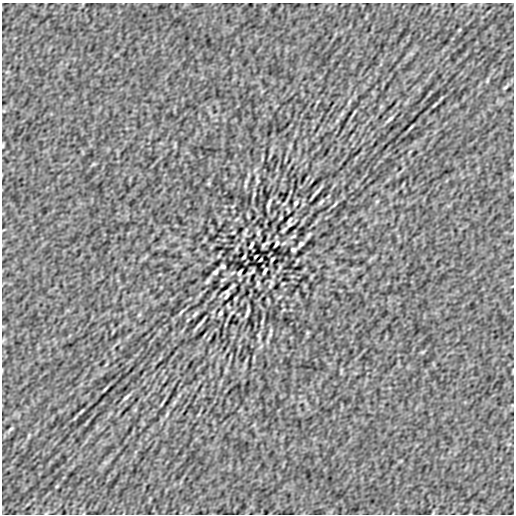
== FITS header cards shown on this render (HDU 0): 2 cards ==
NAXIS1  =                  512
NAXIS2  =                  512

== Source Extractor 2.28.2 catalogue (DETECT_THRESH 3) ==
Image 512 x 512 px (HDU 0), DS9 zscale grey, 1 PNG px = 1 image px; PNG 516 x 516 px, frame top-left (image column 1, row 512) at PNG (2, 3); no overlay
Background 1.26e-06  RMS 5.6e-05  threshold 1.69e-04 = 3 sigma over >= 5 px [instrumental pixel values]
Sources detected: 61; all 61 listed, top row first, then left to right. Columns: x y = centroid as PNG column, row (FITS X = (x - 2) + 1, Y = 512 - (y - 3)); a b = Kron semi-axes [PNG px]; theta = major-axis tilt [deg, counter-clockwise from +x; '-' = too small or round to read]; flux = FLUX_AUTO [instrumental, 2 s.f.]
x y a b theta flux
459 30 6 3 71 0.0037
487 81 6 4 72 0.0046
505 87 9 3 34 0.0066
435 105 11 3 45 0.0065
390 119 10 3 40 0.0078
411 127 6 3 52 0.0037
246 181 9 4 59 0.0069
257 181 8 4 -82 0.0058
316 192 22 3 47 0.012
377 201 6 4 19 0.004
321 202 11 4 45 0.0073
296 203 4 3 - 0.0061
269 204 9 2 69 0.009
284 204 6 3 20 0.0034
335 204 8 3 57 0.0045
281 218 7 3 71 0.0037
290 220 8 3 62 0.0056
284 230 9 4 46 0.006
233 233 5 3 - 0.0031
258 233 7 4 81 0.0064
245 234 9 4 89 0.0073
309 235 10 4 58 0.0067
293 236 6 3 19 0.0046
277 243 6 3 66 0.0066
265 244 8 2 35 0.0062
301 244 5 3 - 0.0079
251 245 7 2 64 0.0078
236 249 6 4 72 0.0048
293 250 5 4 - 0.0071
218 256 6 3 70 0.0035
256 256 4 2 - 0.0038
244 257 4 2 - 0.0052
272 259 4 2 - 0.0052
260 260 4 2 - 0.0038
298 260 6 3 70 0.0035
223 266 5 4 - 0.0071
280 267 6 4 72 0.0048
265 271 7 2 64 0.0078
215 272 5 3 - 0.0079
251 272 8 2 35 0.0062
239 273 6 3 66 0.0066
223 280 6 3 19 0.0046
258 283 7 4 81 0.0064
283 283 5 3 - 0.0031
226 296 9 3 62 0.0046
235 298 7 3 71 0.0037
181 312 7 3 54 0.0047
232 312 6 3 20 0.0034
247 312 9 2 71 0.0089
220 313 4 3 - 0.0061
195 314 11 4 45 0.0073
139 315 6 4 19 0.004
200 324 22 3 47 0.012
259 335 8 4 -82 0.0058
270 335 9 4 59 0.0068
105 389 6 3 52 0.0038
126 397 10 3 40 0.0078
81 411 11 3 45 0.0064
11 429 9 3 34 0.0065
29 435 6 4 72 0.0046
57 486 6 3 71 0.0037